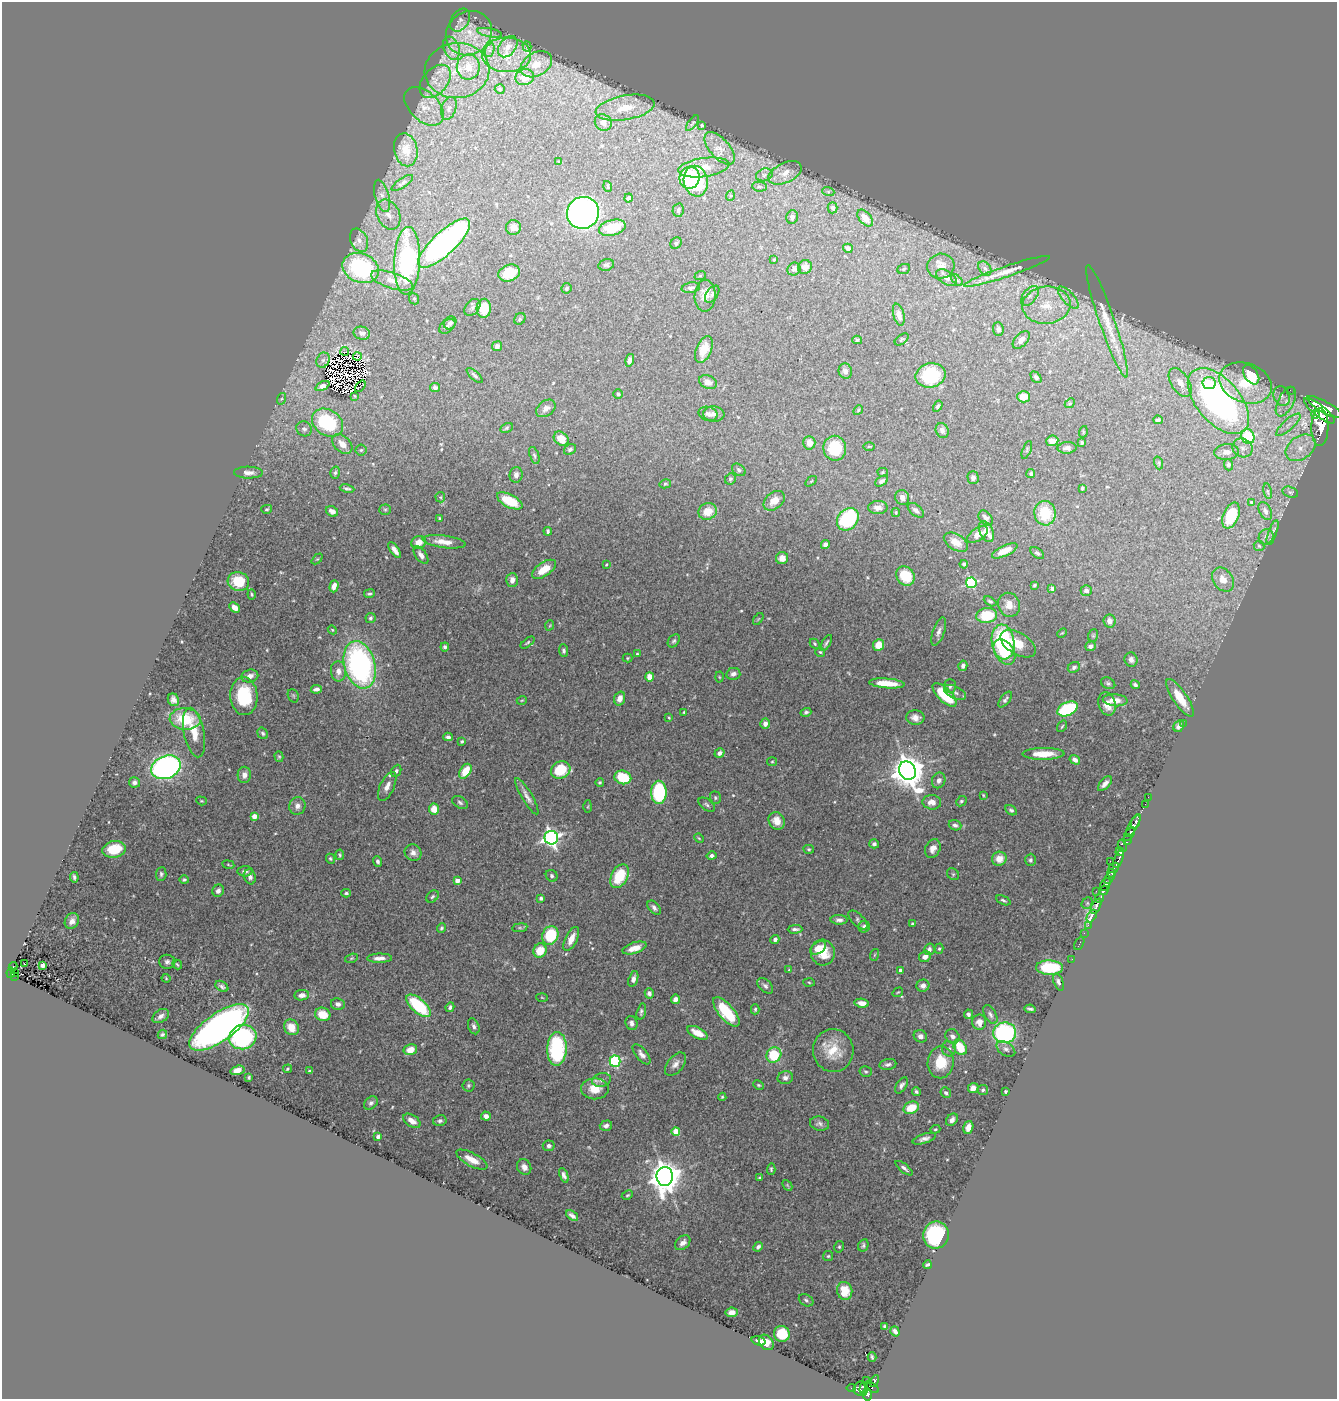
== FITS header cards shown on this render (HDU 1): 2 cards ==
NAXIS1  =                 1335
NAXIS2  =                 1397

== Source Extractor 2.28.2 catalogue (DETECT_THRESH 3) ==
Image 1335 x 1397 px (HDU 1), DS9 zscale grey, 1 PNG px = 1 image px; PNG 1339 x 1401 px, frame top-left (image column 1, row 1397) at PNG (2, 2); each listed source drawn as its Kron ellipse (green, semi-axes under 4 px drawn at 4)
Background 0.606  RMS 0.021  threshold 0.0641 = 3 sigma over >= 5 px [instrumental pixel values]
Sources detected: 552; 13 with non-positive FLUX_AUTO (blend fragments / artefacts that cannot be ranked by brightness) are neither listed nor drawn; of the other 539, the 500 brightest by FLUX_AUTO listed and drawn (39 fainter detections omitted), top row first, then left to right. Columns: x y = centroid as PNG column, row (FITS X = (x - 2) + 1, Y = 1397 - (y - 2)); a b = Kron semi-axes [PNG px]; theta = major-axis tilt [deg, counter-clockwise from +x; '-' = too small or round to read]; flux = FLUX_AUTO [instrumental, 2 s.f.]
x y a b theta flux
460 20 12 8 57 9.7
469 33 24 21 36 58
490 33 13 4 -10 5.1
527 46 5 4 - 1.8
508 47 12 8 51 12
451 48 12 7 -70 12
490 50 7 4 71 4
507 55 24 17 -1 42
536 64 17 11 30 18
468 67 12 11 - 28
457 70 32 27 5 95
525 77 9 7 17 19
435 81 19 12 49 28
500 89 5 5 - 2.2
424 106 23 14 -44 26
449 108 12 7 72 7.7
625 108 30 12 10 45
603 123 9 8 - 12
692 123 9 3 53 2.2
702 125 3 3 - 2.2
720 148 20 10 -49 12
406 150 17 11 -78 16
559 162 4 4 - 1.9
704 167 26 9 8 17
785 173 18 10 26 19
764 175 8 6 17 5.1
689 178 11 10 - 93
696 181 15 12 -79 110
402 183 13 4 34 4.5
608 186 5 3 - 1.6
760 187 7 4 -6 2.8
828 191 6 4 -19 2.4
382 196 17 7 -75 10
730 196 5 3 - 1.9
629 198 4 4 - 3.2
832 208 5 5 - 4.3
678 210 7 5 78 4.1
583 213 16 16 - 600
388 214 16 11 -65 16
792 217 6 6 - 5.2
865 218 10 6 -49 14
513 227 7 7 - 11
612 228 13 7 14 40
359 240 12 8 -65 11
444 243 34 11 43 500
676 243 6 5 - 4
848 248 5 3 - 4.5
774 260 4 3 - 1.5
407 261 34 13 88 240
606 265 8 6 14 3.7
941 266 13 12 - 18
805 267 7 7 - 10
361 268 19 14 -22 150
985 268 8 5 -49 4.3
794 269 7 6 - 5.7
904 269 6 5 - 2.2
1007 271 45 5 19 16
509 273 11 8 20 33
700 276 6 3 18 1.5
946 278 11 6 -32 7.7
957 280 7 4 -45 2.2
392 281 22 8 -18 17
566 288 5 5 - 2.7
691 288 9 5 10 4.5
712 294 10 5 55 4.1
705 296 16 10 89 17
1030 296 11 7 52 8.6
1068 298 14 6 -47 11
414 299 6 5 - 2.3
1046 305 24 18 5 56
472 307 9 6 52 4.9
484 308 9 7 86 37
899 315 11 5 -75 8.9
520 319 6 5 - 2.2
1107 321 59 7 -71 29
450 323 7 6 - 4.7
447 326 9 6 38 4.4
998 329 7 5 -84 4.3
362 333 8 6 -13 7
902 339 8 4 37 2.2
857 340 5 4 - 2.2
1021 340 10 6 46 8.1
497 346 5 4 - 6.4
704 350 14 7 67 23
345 351 4 2 - 1.5
357 356 4 3 - 5
323 360 8 6 61 5.1
630 360 6 4 74 5.9
845 371 7 7 - 7.9
931 375 15 12 13 86
1251 375 11 6 -56 74
475 376 10 4 -43 3.4
1036 377 6 4 -46 3.8
708 382 9 6 -21 8.1
1180 382 16 9 -57 18
1209 383 6 6 - 19
1246 383 27 19 -20 87
322 386 7 4 26 7.8
360 386 6 2 48 1.9
435 388 5 4 - 4.5
1290 390 2 2 - 7.3
618 394 4 4 - 2.6
355 396 4 3 - 1.6
1282 396 10 8 -64 7.2
1024 397 6 5 - 23
281 399 6 4 70 2.1
1218 401 39 22 -49 730
1286 402 16 8 63 13
1070 403 5 4 - 1.9
938 406 6 4 58 3.3
1324 407 19 5 -28 690
546 408 11 7 36 7.2
858 410 5 4 - 1.8
1319 411 19 5 -38 1400
708 414 9 7 -15 5.3
714 414 11 7 -2 7.4
1315 414 4 3 - 330
1158 420 5 3 - 2.1
327 423 16 12 -33 130
1288 425 15 5 42 11
1320 427 19 8 89 4000
507 428 6 4 28 2.3
304 429 8 7 - 5.2
942 430 8 6 -65 6.9
1083 432 6 3 73 1.5
1248 437 8 6 -72 130
561 439 8 6 -40 23
1052 441 6 5 - 12
809 443 7 6 - 11
1082 443 3 3 - 2.5
342 444 12 7 -42 15
869 446 6 4 1 1.6
835 448 12 11 - 48
1067 448 9 5 2 6.2
1243 448 10 9 - 8.7
1300 448 16 11 35 23
570 449 6 5 - 3.7
361 450 5 5 - 2.3
1027 450 9 3 69 2
1227 452 12 8 6 11
534 456 9 4 -71 2.8
1159 463 6 4 -72 1.9
1228 465 6 4 -87 3.7
739 470 7 5 -39 3
883 472 5 4 - 1.6
248 473 14 6 -1 7.9
335 473 6 4 73 3
1031 474 5 4 - 2.8
516 475 8 6 84 7.3
973 477 6 5 - 4.5
730 479 6 5 - 2.5
811 481 6 3 37 1.5
882 481 7 4 32 5
665 484 6 4 12 2
1082 488 4 3 - 2.3
347 489 7 3 -11 3.1
1268 491 8 4 -80 2.5
1290 492 8 5 -17 3
440 497 5 5 - 1.9
902 498 8 6 -65 8
510 501 14 6 -27 52
774 501 12 8 40 15
1251 502 3 3 - 1.5
878 507 10 6 0 9.2
267 509 5 4 - 2.1
385 510 5 5 - 2.3
916 510 9 5 -40 6
332 511 6 5 - 8.1
707 511 9 8 - 25
1265 511 9 6 -63 5.3
896 513 4 4 - 2.4
1045 513 12 10 -81 53
1231 516 13 7 66 41
440 518 4 3 - 1.5
986 518 8 6 -48 6.7
848 519 12 9 47 140
548 531 4 3 - 2.7
986 531 11 6 -63 23
1273 533 13 3 71 3.1
977 535 12 6 33 12
1266 537 8 7 - 3.7
418 542 7 6 - 12
444 542 21 6 -8 17
956 542 13 7 -32 19
825 544 4 4 - 4.8
1259 546 5 5 - 2.2
395 550 9 4 -54 8.3
1005 551 14 5 25 16
1037 553 7 4 -33 3.5
421 555 10 5 -54 7.2
782 558 6 6 - 13
317 559 6 4 43 2
606 564 3 2 - 1.4
964 564 4 4 - 3.2
544 569 13 7 34 24
905 576 10 8 -52 45
512 580 7 6 - 9.2
1223 580 13 9 -54 18
238 581 11 9 -16 37
971 583 5 5 - 160
1034 585 4 3 - 2.3
334 586 6 4 73 11
1052 588 4 4 - 4.3
1086 591 5 5 - 5.2
252 594 5 3 - 1.7
369 594 5 4 - 2.2
990 601 7 4 -29 2.6
1009 605 12 11 - 16
235 607 6 4 -43 9.5
987 615 10 7 8 49
370 618 5 5 - 3
758 619 7 3 53 1.5
1110 621 6 6 - 7.7
550 625 5 3 - 1.4
332 630 4 4 - 1.4
939 632 15 6 70 6.7
1062 633 5 3 - 1.4
1093 635 6 5 - 2.3
674 641 7 5 52 3
1003 642 17 11 -83 160
527 643 8 4 38 2.3
826 643 9 3 58 3.2
815 644 6 4 -47 2.2
1018 644 20 10 -31 32
879 645 6 5 - 21
1090 646 5 4 - 5.7
445 647 4 4 - 4
564 651 6 4 -88 3.2
820 652 5 5 - 2.1
1004 652 14 9 -58 33
637 654 3 3 - 1.8
627 658 5 4 - 1.8
1131 660 7 6 - 6.3
360 665 24 15 -74 370
963 666 5 4 - 5.3
1074 667 6 5 - 4.2
338 671 10 7 -85 11
733 674 7 6 - 5.7
250 676 8 6 13 11
650 677 4 4 - 27
719 677 5 3 - 1.4
887 683 18 5 -4 25
1108 683 7 5 -27 3
1135 685 4 3 - 3.6
950 686 7 6 - 3.9
316 689 5 4 - 6.2
955 692 12 6 -26 5.6
944 695 15 6 -44 57
244 696 19 13 -86 89
293 696 7 5 -69 2.5
620 698 7 5 72 10
1180 698 22 7 -56 30
173 700 6 5 - 6.5
522 700 5 3 - 1.4
1005 700 9 4 53 4.5
1115 700 12 6 -4 15
1107 704 12 8 -75 13
1068 709 11 6 24 120
684 712 3 3 - 1.5
806 712 5 4 - 3.6
669 718 4 3 - 1.4
915 718 9 7 -8 8.9
185 719 15 10 -3 60
1183 723 2 2 - 40
765 724 5 4 - 6.3
1062 726 6 3 54 1.6
1179 726 6 5 - 5
194 733 25 10 -78 27
263 733 6 5 - 2.7
448 737 4 4 - 4.2
462 741 3 3 - 2.2
720 753 5 4 - 4.9
1043 754 21 6 1 26
279 757 5 4 - 2.1
1075 760 5 4 - 7.1
772 762 5 4 - 1.7
166 767 15 11 22 460
561 770 10 8 27 57
396 771 6 4 63 2.9
465 771 8 5 55 29
907 771 9 8 - 2900
244 775 8 6 87 7.6
623 777 8 6 -17 57
939 780 8 6 66 6.8
134 782 5 5 - 5.1
600 782 4 4 - 2
1105 784 9 4 47 7.4
387 786 16 7 65 11
659 792 11 7 90 140
983 795 3 2 - 1.4
527 796 21 5 -59 9.1
1148 797 2 2 - 4.8
715 798 6 5 - 2.7
201 801 5 4 - 1.8
961 801 6 4 43 2.7
460 802 8 5 -29 3.7
932 802 9 7 -5 12
1145 804 2 2 - 12
707 805 9 5 -36 3.7
297 806 9 8 - 7.8
588 807 6 3 89 1.4
434 809 5 5 - 18
1011 810 6 4 -33 3.3
254 816 4 4 - 14
777 821 9 7 -61 14
1136 822 7 3 70 300
955 825 6 5 - 4.9
1133 826 13 4 61 680
1129 834 7 4 54 510
551 838 7 7 - 560
699 838 5 4 - 1.6
1128 840 6 3 70 290
874 844 5 4 - 3.7
1122 846 6 4 -80 140
114 849 12 8 9 41
809 849 5 4 - 2.3
933 849 10 7 64 9.7
1120 852 4 3 - 160
413 853 9 8 - 7.4
340 855 5 4 - 2.4
712 856 5 4 - 4.3
330 859 5 4 - 2.1
999 859 7 7 - 17
1119 859 10 3 66 280
1030 860 6 5 - 3.6
378 861 5 4 - 3.8
1110 861 2 2 - 51
228 865 6 3 -10 1.5
1114 868 6 4 39 360
245 871 7 5 4 5
1111 873 4 3 - 81
161 874 7 5 86 3.2
953 874 6 5 - 2.5
552 876 6 5 - 3.6
619 876 13 8 62 54
74 877 5 3 - 3.2
250 877 8 5 -70 5
1110 878 6 3 56 98
184 880 4 4 - 2.1
457 881 4 4 - 14
1105 884 7 4 63 960
1104 890 5 3 - 340
218 891 6 5 - 5.4
1096 891 2 2 - 16
346 893 5 3 - 2.4
432 897 7 5 45 2.7
541 898 4 4 - 3.1
1100 898 4 3 - 370
1003 900 8 4 -25 3
1087 903 6 5 - 2.4
1096 906 8 3 67 770
654 908 8 5 -49 4.9
1092 916 7 3 59 120
839 920 8 5 -1 5.2
858 920 12 6 -44 4.5
72 921 8 6 58 7.4
912 924 3 3 - 2.7
1088 925 3 2 - 39
864 927 6 5 - 5.6
441 928 5 4 - 2.6
520 928 8 4 8 2.3
795 929 7 3 1 4.1
1084 933 2 2 - 8.7
550 935 9 7 67 82
571 939 13 6 65 16
775 939 5 4 - 4.6
1079 943 7 2 63 17
634 948 12 5 17 15
818 948 9 5 35 19
929 949 6 5 - 5.1
939 949 5 4 - 2.1
540 950 7 6 - 30
823 953 13 12 - 30
874 955 6 3 70 1.6
925 957 6 5 - 10
351 958 6 4 20 1.8
380 958 12 4 1 8.2
1072 959 2 2 - 3.1
167 962 8 7 - 4.7
24 964 3 2 - 1.4
177 964 5 3 - 2
43 965 4 3 - 7.6
13 967 5 3 - 18
1050 968 13 7 -2 76
789 970 4 3 - 1.7
900 970 3 3 - 4.5
14 972 4 3 - 11
11 973 5 3 - 42
15 976 3 2 - 6.9
166 978 4 3 - 1.5
633 979 8 4 72 5.8
809 982 5 3 - 1.6
1058 982 9 4 -69 3.7
222 986 7 5 -35 3.9
765 986 9 6 -44 4.6
923 986 6 6 - 7
898 992 5 3 - 1.4
649 993 5 4 - 5.3
302 995 7 5 7 8.7
542 997 6 3 -4 1.4
675 999 5 4 - 7.5
862 1003 7 4 -9 9.6
338 1004 7 6 - 6.5
418 1006 15 7 -41 97
450 1007 5 4 - 4.2
755 1009 5 4 - 2.3
1030 1009 5 3 - 2.6
641 1012 8 4 76 3.2
726 1012 18 7 -49 61
323 1014 8 6 -23 28
968 1014 5 4 - 4.1
990 1015 10 5 -61 4.9
161 1016 9 6 33 6
979 1022 8 7 - 10
632 1023 7 6 - 5.4
474 1026 8 5 -69 4.4
219 1027 35 14 35 740
291 1027 8 7 - 20
698 1033 11 5 -26 19
1005 1033 11 10 - 180
162 1034 5 4 - 2.6
920 1036 7 6 - 6.8
953 1036 8 6 -47 5.9
243 1037 14 12 19 220
960 1047 8 6 -59 38
557 1049 17 9 88 150
949 1049 7 7 - 4.9
1006 1049 10 6 -33 5.1
410 1050 7 5 14 16
833 1050 21 20 - 40
642 1054 12 5 -50 7
774 1055 8 7 - 59
615 1061 5 5 - 180
941 1062 16 13 81 39
675 1064 13 8 49 8.7
888 1064 8 5 9 4.7
288 1069 4 3 - 2.1
237 1070 7 4 16 11
309 1071 3 3 - 1.9
866 1072 6 5 - 2.5
249 1077 3 3 - 1.9
785 1078 8 6 14 6.6
601 1080 9 7 14 6.4
468 1085 6 6 - 2.6
758 1085 6 4 -26 2.1
902 1085 9 5 57 5.1
973 1088 5 5 - 8
595 1089 14 10 0 26
983 1090 5 5 - 2.6
1005 1091 3 3 - 2.5
916 1092 4 3 - 2.8
946 1093 6 4 -49 3.8
722 1097 4 4 - 1.8
371 1103 8 5 43 4
911 1108 8 5 23 36
486 1116 5 4 - 6.5
952 1120 7 5 50 6.1
412 1121 10 5 -32 10
440 1121 7 5 14 3.7
819 1124 10 7 -10 4.9
606 1126 6 5 - 4.9
968 1127 7 5 73 9.6
935 1129 5 4 - 1.6
676 1132 4 4 - 40
378 1137 4 3 - 3.8
924 1139 12 4 17 6.4
549 1146 6 5 - 4.8
472 1160 17 6 -28 18
524 1167 8 6 -59 8.8
904 1168 10 4 -38 4.7
771 1169 6 3 85 2.6
564 1175 7 4 -68 5.3
665 1176 9 8 - 2700
760 1178 3 3 - 2
787 1185 6 4 -47 1.9
627 1195 6 4 27 2.1
572 1216 7 3 -36 4.7
936 1235 13 13 - 150
683 1243 9 6 42 8
863 1245 6 5 - 3
758 1247 5 4 - 4.4
839 1247 6 4 77 2.4
828 1256 5 5 - 2
927 1265 4 3 - 2.1
845 1291 9 7 -80 18
806 1300 8 5 -30 3.7
732 1312 6 5 - 8.5
885 1327 3 3 - 2.5
895 1331 5 3 - 4.1
782 1334 8 8 - 41
758 1341 7 4 -15 7.2
766 1342 9 6 -47 12
872 1357 4 2 - 2.2
866 1381 3 2 - 1.6
874 1381 6 3 60 91
872 1387 8 3 -32 59
851 1388 5 3 - 13
860 1388 7 6 - 270
864 1389 7 4 87 230
867 1394 6 4 -75 230
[39 fainter detections neither listed nor drawn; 13 non-positive-flux detections neither listed nor drawn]